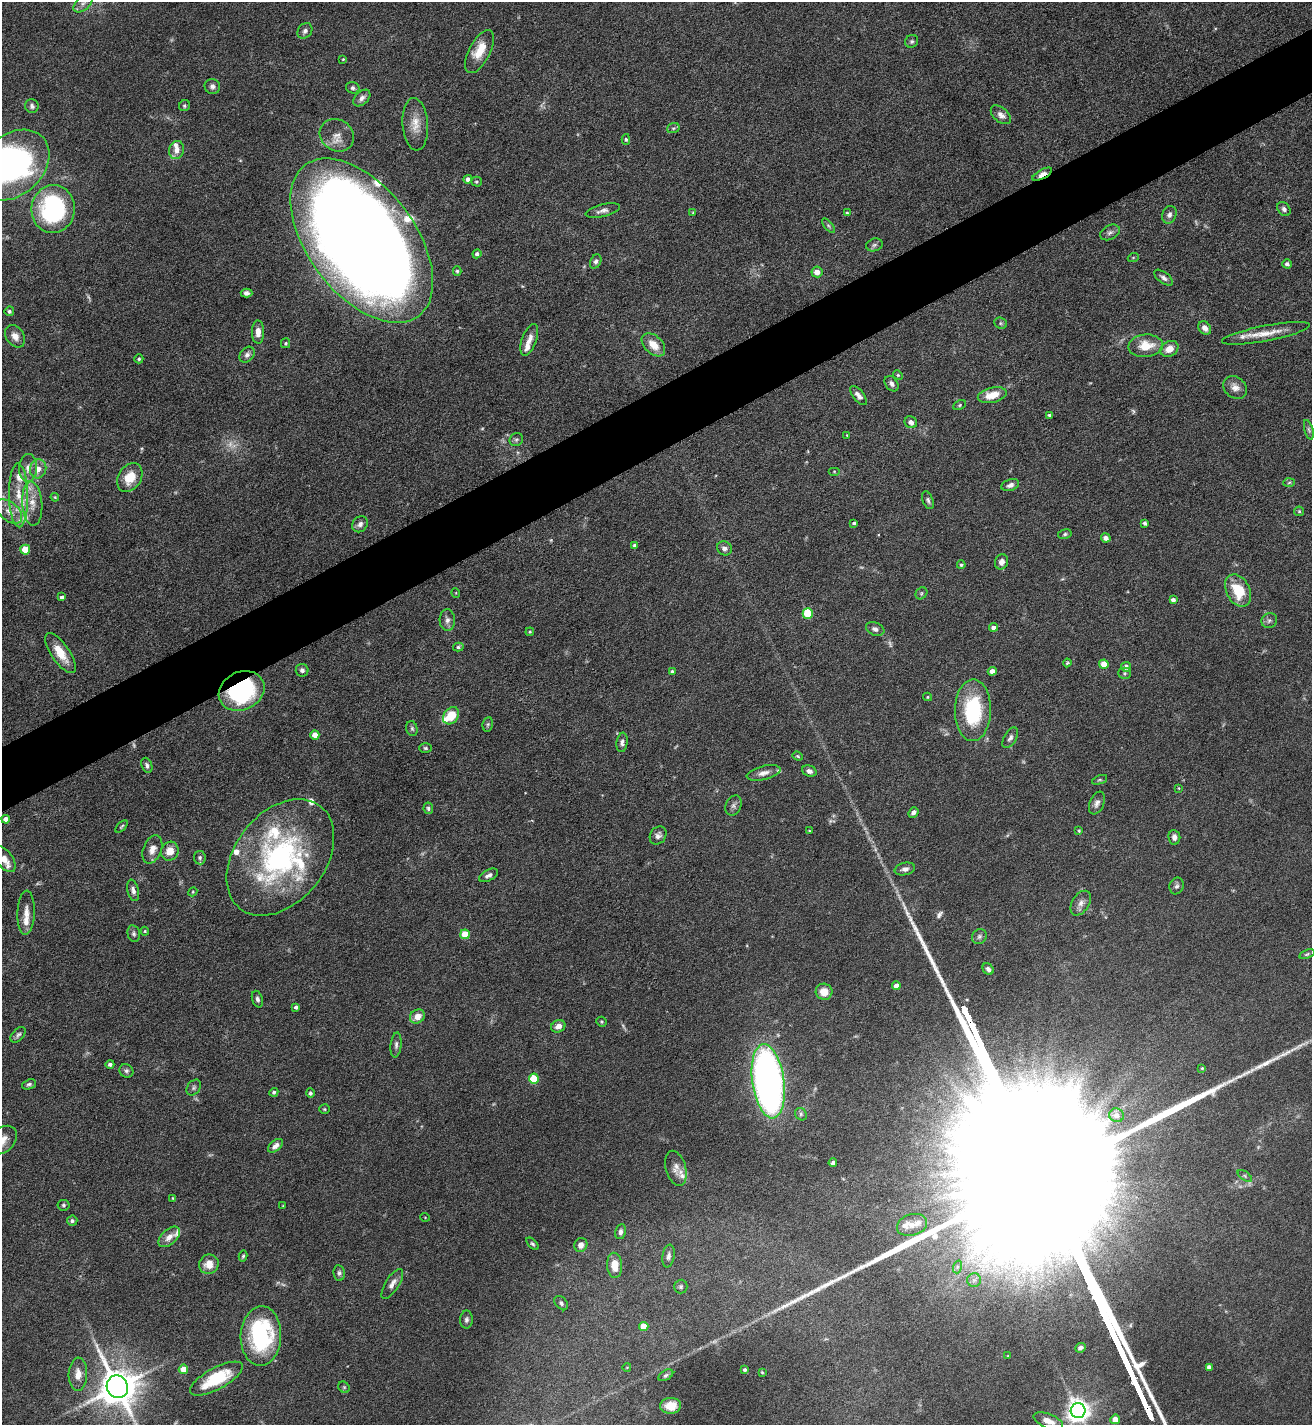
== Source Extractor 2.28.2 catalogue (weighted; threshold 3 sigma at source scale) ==
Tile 10 of 4 x 4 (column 2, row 3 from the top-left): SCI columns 1467-2776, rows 1427-2849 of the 5688 x 5699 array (HDU 1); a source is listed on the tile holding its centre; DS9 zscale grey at full resolution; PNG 1314 x 1427 px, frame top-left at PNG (2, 2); each listed source drawn as its Kron ellipse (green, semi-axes under 4 px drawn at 4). Shown black and unused: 5% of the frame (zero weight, under 5 of 9 exposures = <1% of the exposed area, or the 3 px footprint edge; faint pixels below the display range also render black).
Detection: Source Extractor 2.28.2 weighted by HDU 2 'WHT'; one run over the whole footprint, this tile lists its part. Background 0.0768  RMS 0.0035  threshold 0.0143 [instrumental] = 3 sigma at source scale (4.09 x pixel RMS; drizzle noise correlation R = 1.36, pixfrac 0.8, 0.05/0.05 arcsec/px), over >= 5 px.
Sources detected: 250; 14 too faint to see at this stretch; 1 long thin detection or spike segment (spike, bleed or trail) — neither listed nor drawn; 22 inside a brighter listed object's ellipse — not listed separately; the other 213 listed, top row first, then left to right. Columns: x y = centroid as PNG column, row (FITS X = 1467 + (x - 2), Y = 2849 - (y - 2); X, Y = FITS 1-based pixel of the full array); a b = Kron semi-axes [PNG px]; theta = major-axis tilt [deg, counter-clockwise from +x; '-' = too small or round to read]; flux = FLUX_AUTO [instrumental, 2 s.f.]
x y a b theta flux
83 3 11 6 43 1.6
305 31 8 6 49 1.1
912 41 7 6 - 0.73
480 52 23 10 62 5.3
343 59 3 3 - 0.27
212 86 8 7 - 1.2
353 88 7 5 -16 0.79
362 98 10 6 43 1.5
32 106 7 6 - 0.98
184 106 6 5 - 0.59
1001 115 12 7 -41 1.9
415 124 26 12 -86 5.2
673 128 6 5 - 0.6
337 135 18 15 -34 4.1
626 139 5 4 - 0.51
177 150 9 7 74 2.2
13 165 41 30 42 120
1042 174 11 4 28 5.7
468 179 4 4 - 1.3
476 182 5 5 - 0.52
53 209 24 21 83 46
1284 209 8 6 -48 1
603 211 17 6 14 1.6
693 212 4 3 - 0.33
847 213 4 4 - 0.46
1169 215 9 7 67 1.3
828 226 9 4 -51 0.71
1110 232 10 7 26 1.2
362 241 94 53 -53 1100
874 245 8 6 17 0.84
477 254 4 4 - 1
1133 258 5 3 - 0.34
596 261 7 5 65 0.89
1287 264 5 4 - 0.99
457 271 5 4 - 0.57
817 272 5 5 - 2
1164 278 11 5 -38 1.3
247 293 6 4 -1 1.2
9 311 5 5 - 0.71
1001 323 7 5 -21 0.58
1205 328 7 5 -48 2
258 332 11 6 -89 2.5
1266 333 45 7 11 6.3
15 336 12 9 -55 2.6
529 340 17 7 70 2.8
286 343 5 4 - 0.48
653 345 14 9 -45 4.4
1146 346 17 11 5 6.8
1169 349 9 7 28 3.4
247 355 9 6 50 1.2
139 359 4 4 - 0.58
898 375 5 4 - 0.44
892 384 8 6 -51 1.1
1235 387 13 10 -39 2.3
992 395 15 7 13 5.6
859 396 11 5 -51 1.8
960 405 6 4 28 0.54
1050 415 3 3 - 0.6
911 422 6 5 - 1.7
1309 430 10 4 -74 0.71
847 435 3 3 - 0.29
516 440 7 6 - 0.75
28 468 14 9 88 2.7
38 469 10 8 74 3
834 471 6 4 0 0.4
130 477 15 11 57 6.7
1289 482 6 4 3 0.45
1010 485 9 5 19 1.4
19 495 32 9 -89 7.6
55 497 4 3 - 0.35
928 500 9 5 -69 0.83
32 504 22 10 -86 5
9 511 15 9 -40 3.3
1299 511 5 5 - 0.39
854 523 4 3 - 0.58
1145 523 4 3 - 0.77
360 524 9 7 49 1.4
1065 534 7 5 11 0.58
1106 538 5 4 - 1.3
635 545 4 3 - 0.94
724 548 8 6 -28 1.3
25 550 5 5 - 8.5
1001 562 8 6 70 1.6
961 565 4 4 - 0.56
1238 591 17 11 -64 11
456 593 5 3 - 0.28
921 593 6 5 - 0.52
62 597 4 3 - 0.93
1173 600 4 4 - 1.2
808 613 5 5 - 18
447 620 11 7 -87 1.6
1269 620 8 7 - 1
993 627 4 4 - 1.3
875 629 9 6 -21 1.2
530 632 4 3 - 0.4
458 647 5 4 - 0.54
61 653 23 9 -55 6.3
1067 663 4 4 - 0.39
1104 664 4 4 - 4.8
1126 667 5 5 - 1.7
302 670 6 6 - 1
992 671 4 4 - 2.4
672 672 4 3 - 0.84
1125 673 6 5 - 0.64
242 691 24 19 25 42
928 697 4 4 - 0.35
973 710 31 18 89 27
451 716 9 7 51 7.8
488 724 7 5 82 0.62
412 729 7 5 -74 0.71
315 735 5 4 - 2.7
1010 738 11 6 59 1.2
622 742 10 5 82 1.3
425 748 6 5 - 0.57
798 756 5 4 - 0.4
147 765 8 5 -69 0.88
809 771 7 5 -20 1.2
764 773 17 7 13 2.3
1100 780 8 4 20 0.5
1179 788 4 2 - 0.2
1097 803 12 7 67 1.5
734 805 10 7 67 1.3
428 808 6 5 - 0.66
913 812 5 4 - 1.2
6 819 4 4 - 2.5
122 826 7 3 45 0.49
809 831 3 3 - 0.29
1079 831 4 3 - 0.34
658 836 9 7 55 1.4
1174 837 7 6 - 1.6
152 849 14 9 68 2.7
170 851 10 8 62 3.8
280 857 65 45 51 73
200 858 7 6 - 0.87
4 859 15 8 -53 2.8
905 869 10 6 12 1.5
488 875 10 5 28 1.3
1177 886 8 7 - 1
133 890 11 5 -77 1.3
193 892 5 4 - 0.37
1081 903 13 8 57 2.2
26 913 22 8 88 3.4
145 931 4 4 - 0.36
134 934 8 6 -79 0.83
465 934 5 5 - 8.6
979 936 8 7 - 0.95
1307 954 8 4 19 0.57
988 969 6 5 - 1.1
896 986 4 4 - 2.5
824 992 8 8 - 3.8
257 999 8 5 -72 0.95
296 1007 4 4 - 0.86
417 1017 8 6 34 3.2
601 1022 5 5 - 0.42
558 1026 7 6 - 2.2
18 1035 9 5 47 0.9
396 1045 12 5 84 1.1
110 1064 4 4 - 0.96
1202 1068 3 3 - 0.32
126 1071 7 6 - 0.83
534 1079 5 5 - 13
768 1081 37 16 -82 170
29 1084 7 5 23 0.8
194 1088 9 6 52 0.91
274 1092 5 4 - 0.56
310 1093 5 4 - 0.69
324 1109 5 4 - 0.42
801 1114 6 5 - 0.68
1117 1115 7 6 - 1.8
2 1140 16 12 44 4
276 1146 9 5 40 1.8
833 1163 4 3 - 0.84
676 1168 18 10 -74 2.5
1245 1176 8 4 -36 0.58
173 1198 4 3 - 0.29
64 1205 6 5 - 0.55
283 1206 3 3 - 0.23
425 1217 5 3 - 0.24
72 1221 5 5 - 0.83
912 1225 15 10 17 2.8
621 1232 7 5 79 1.1
169 1237 13 7 43 2.6
532 1244 7 4 -47 0.6
581 1245 7 6 - 2.2
243 1256 5 3 - 0.48
668 1256 11 6 81 1.2
209 1264 10 9 - 4
615 1265 12 7 -86 5.1
957 1267 6 4 72 0.67
339 1273 8 6 -82 0.9
974 1280 7 7 - 1.1
392 1284 17 6 57 2.1
681 1287 7 6 - 0.65
561 1303 8 5 -49 0.76
466 1320 9 6 88 0.94
644 1326 5 4 - 5.7
261 1336 30 20 87 38
1080 1348 5 4 - 1
1008 1356 4 3 - 0.22
627 1367 4 3 - 0.24
1209 1367 4 4 - 1.2
183 1369 4 4 - 5.2
745 1370 3 3 - 0.65
762 1372 3 3 - 0.27
78 1374 17 9 87 3.8
666 1375 8 5 30 0.68
216 1379 29 11 29 16
117 1387 11 10 - 1000
344 1387 6 5 - 0.5
671 1406 10 8 4 3.8
1078 1410 7 7 - 280
1115 1419 5 4 - 3.7
1048 1421 15 7 -21 3.8
Overlapping masked pixels (flux is a lower limit): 2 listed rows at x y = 1042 174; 242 691
Isophote crosses this tile's border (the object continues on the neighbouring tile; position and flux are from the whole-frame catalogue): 5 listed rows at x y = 13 165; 4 859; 2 1140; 117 1387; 1048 1421